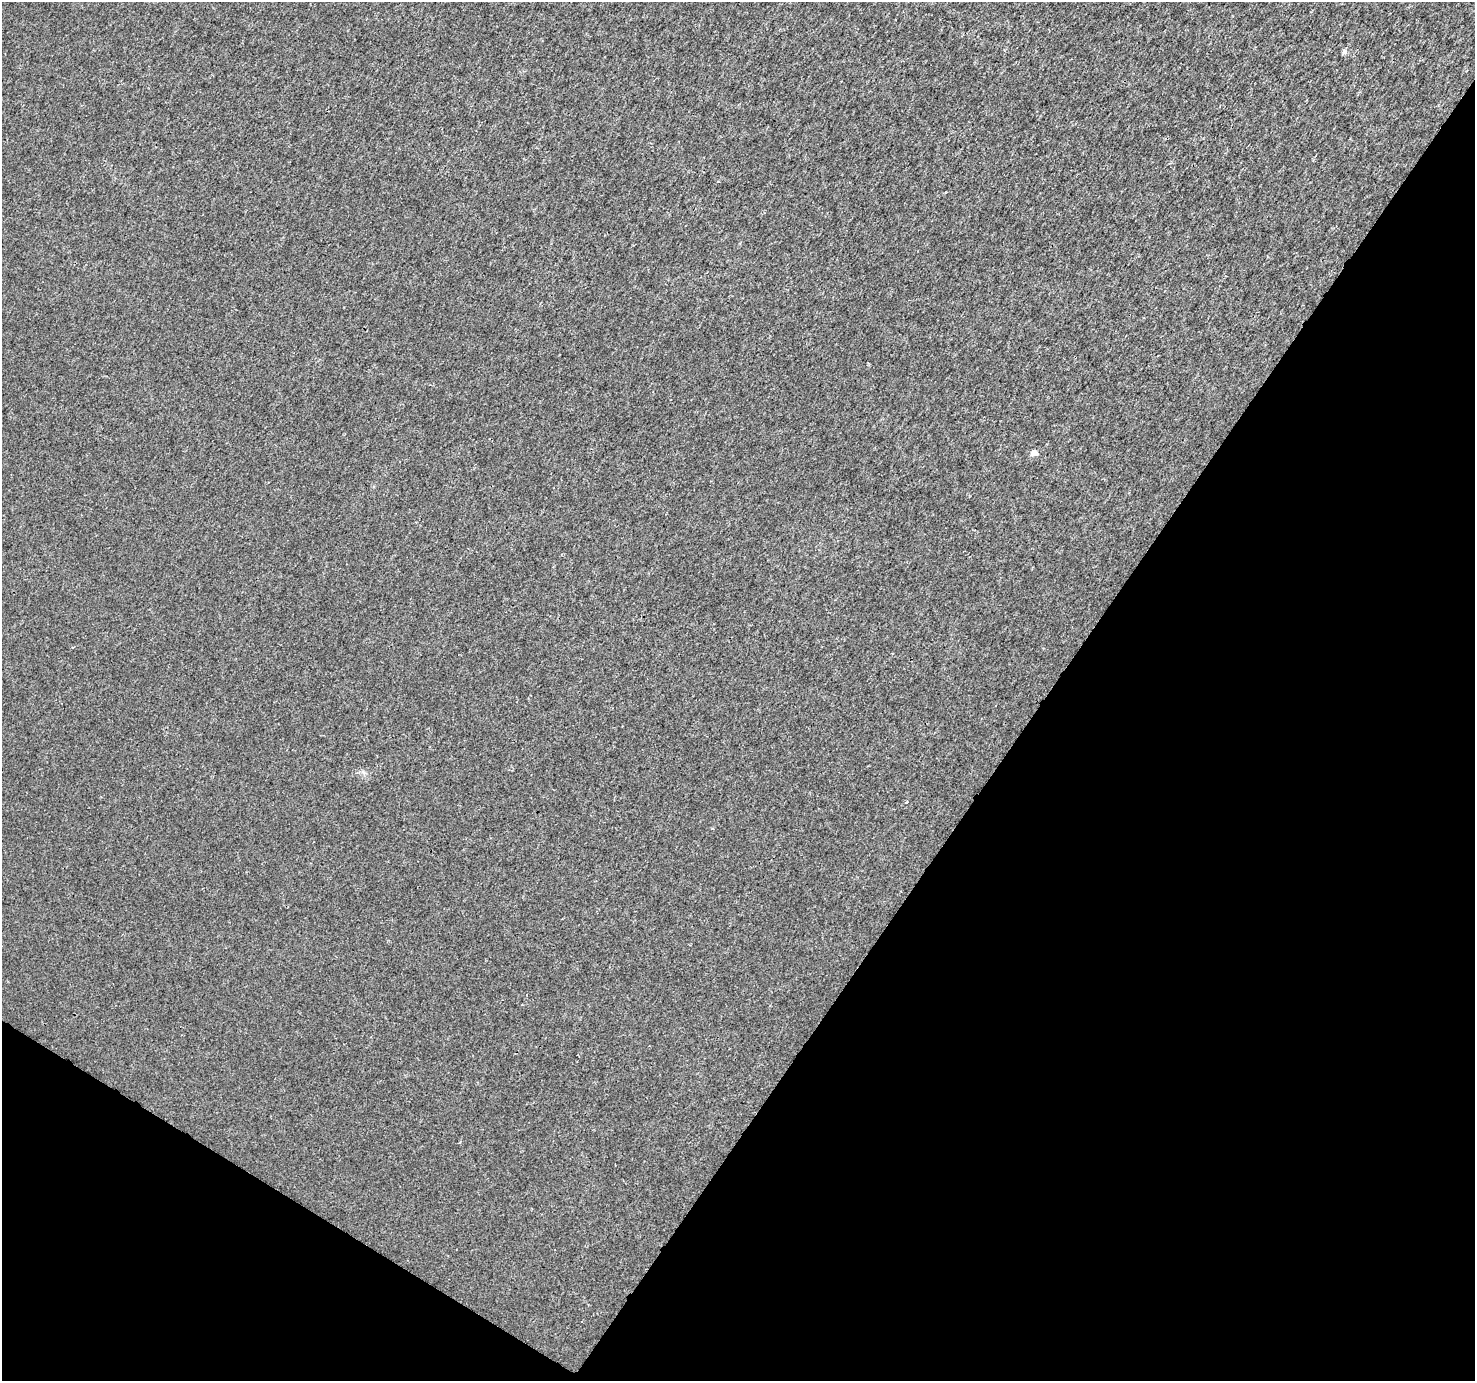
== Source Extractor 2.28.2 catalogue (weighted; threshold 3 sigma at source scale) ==
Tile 15 of 4 x 4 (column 3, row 4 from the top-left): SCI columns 2948-4420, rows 193-1571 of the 5902 x 5967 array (HDU 1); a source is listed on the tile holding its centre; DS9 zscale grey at full resolution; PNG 1477 x 1383 px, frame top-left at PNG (2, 2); no overlay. Shown black and unused: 34% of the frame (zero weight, under 3 of 4 exposures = <1% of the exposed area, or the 3 px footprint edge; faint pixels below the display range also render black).
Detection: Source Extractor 2.28.2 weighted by HDU 2 'WHT'; one run over the whole footprint, this tile lists its part. Background 2.01e-04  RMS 0.0018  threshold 0.00829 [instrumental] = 3 sigma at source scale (4.5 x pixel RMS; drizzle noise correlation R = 1.50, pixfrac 1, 0.0396/0.0396 arcsec/px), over >= 5 px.
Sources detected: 3; all 3 listed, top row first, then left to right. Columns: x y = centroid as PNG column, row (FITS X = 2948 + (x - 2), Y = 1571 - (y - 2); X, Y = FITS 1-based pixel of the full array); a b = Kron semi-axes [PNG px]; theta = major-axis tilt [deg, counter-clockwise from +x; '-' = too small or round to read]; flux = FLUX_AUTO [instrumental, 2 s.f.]
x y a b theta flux
1345 52 5 5 - 0.6
1034 453 10 8 8 0.77
907 802 4 2 - 0.15